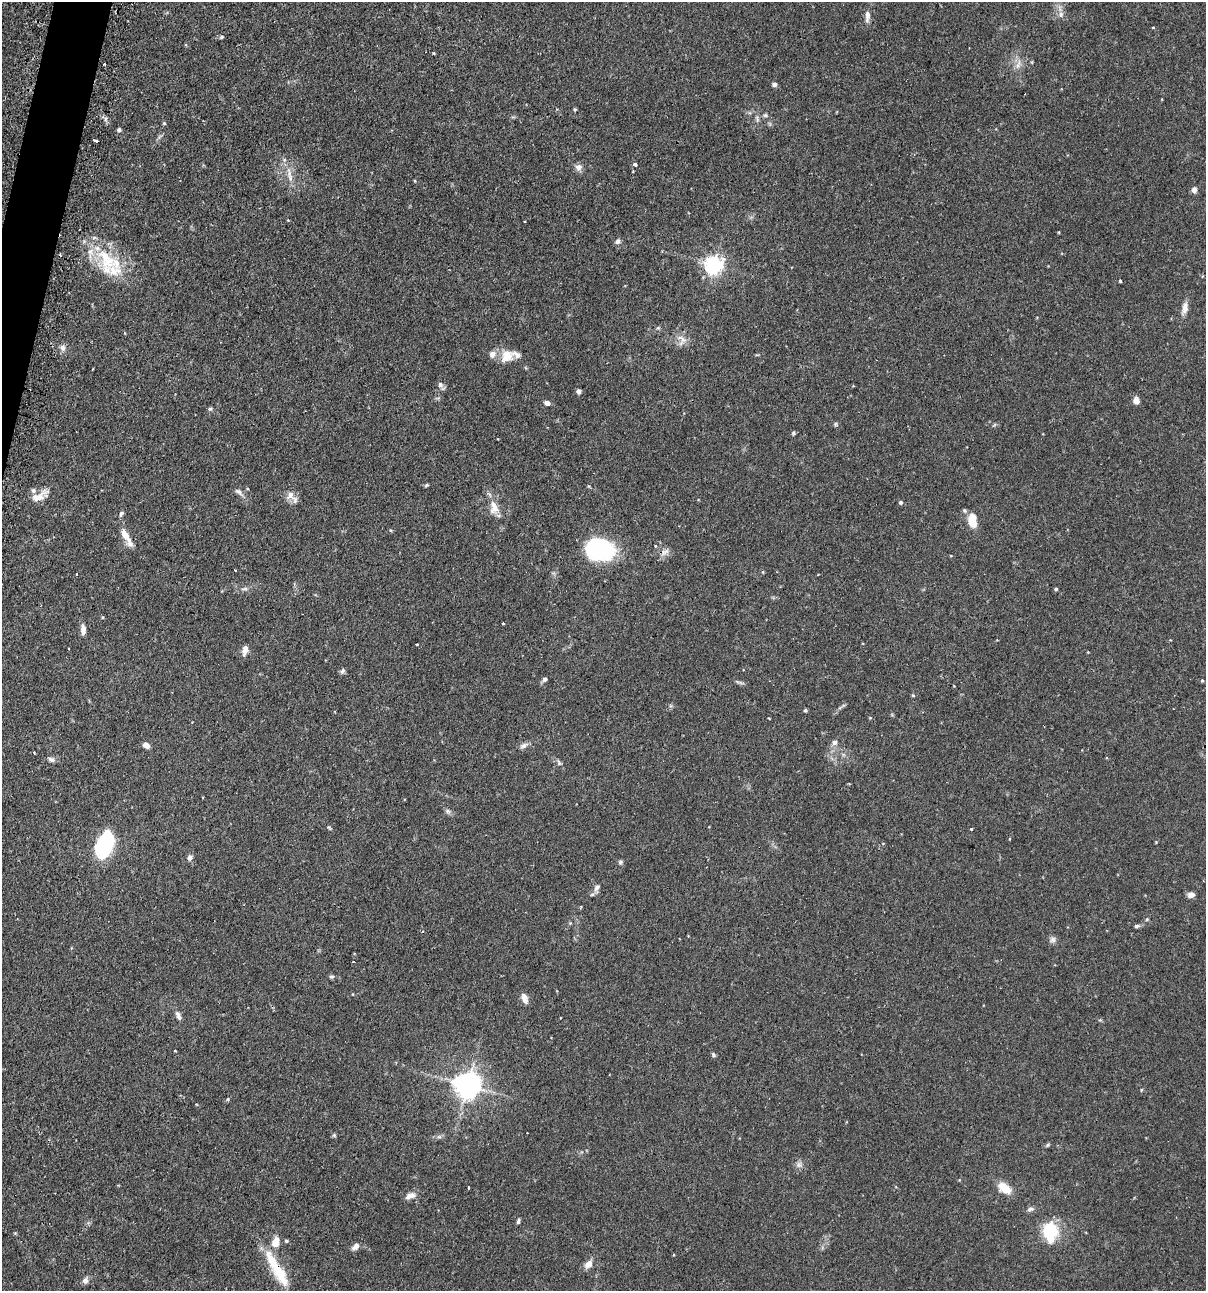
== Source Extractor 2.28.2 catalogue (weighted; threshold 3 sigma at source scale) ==
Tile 11 of 4 x 4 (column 3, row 3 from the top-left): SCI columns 2562-3765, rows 1325-2613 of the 5247 x 5227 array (HDU 1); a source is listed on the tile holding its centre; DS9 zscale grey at full resolution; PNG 1208 x 1293 px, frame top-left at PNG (2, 2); no overlay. Shown black and unused: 1% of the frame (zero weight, under 2 of 3 exposures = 4% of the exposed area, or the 3 px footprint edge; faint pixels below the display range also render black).
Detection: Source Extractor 2.28.2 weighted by HDU 2 'WHT'; one run over the whole footprint, this tile lists its part. Background 0.115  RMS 0.0055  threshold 0.0248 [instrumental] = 3 sigma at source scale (4.5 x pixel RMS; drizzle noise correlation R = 1.50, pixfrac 1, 0.05/0.05 arcsec/px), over >= 5 px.
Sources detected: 129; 5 cosmic-ray / hot-pixel residue — not listed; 11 inside a brighter listed object's ellipse — not listed separately; the other 113 listed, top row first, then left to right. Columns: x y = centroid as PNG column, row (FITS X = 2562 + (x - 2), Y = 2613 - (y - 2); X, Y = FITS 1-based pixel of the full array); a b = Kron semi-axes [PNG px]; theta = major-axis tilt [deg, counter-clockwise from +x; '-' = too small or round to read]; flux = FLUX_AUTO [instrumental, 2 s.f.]
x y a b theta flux
1061 14 9 7 62 2
867 16 18 6 87 2.9
1153 27 4 2 - 0.38
221 37 6 4 28 0.77
434 53 4 3 - 0.4
1032 62 5 3 - 0.5
104 64 3 2 - 0.45
1018 65 15 7 68 3.5
774 84 5 4 - 2
575 109 4 4 - 0.66
765 115 5 5 - 0.85
757 119 11 3 -85 1.2
164 123 4 4 - 0.71
119 130 5 4 - 1.4
96 141 4 3 - 2
635 164 5 4 - 1.4
578 167 9 9 - 2.5
633 171 3 2 - 0.45
289 173 17 6 -86 3.8
415 181 4 3 - 0.41
1194 190 7 5 -88 2.4
1059 232 4 3 - 0.42
618 241 8 7 - 1.7
90 252 12 9 81 4.8
713 265 7 6 - 230
115 271 42 18 -12 18
1120 281 3 3 - 0.63
1185 308 17 7 79 3.7
682 340 17 12 -86 4.5
63 348 9 8 - 2.1
506 356 18 15 46 7.8
92 369 3 2 - 0.5
440 385 8 7 - 1.6
579 391 5 5 - 1.7
1136 401 7 7 - 3.1
547 403 6 5 - 2.1
210 409 6 4 2 0.78
835 424 5 5 - 0.77
793 433 5 5 - 0.83
426 485 5 4 - 0.71
238 492 12 6 -40 2
290 495 14 10 -50 4.2
39 496 24 9 27 6.7
901 502 4 4 - 1.2
494 507 18 11 -82 6.6
964 510 6 6 - 0.91
121 514 7 5 73 1.2
973 523 9 8 - 5.6
390 530 4 4 - 0.6
125 535 21 8 -60 6
655 546 3 3 - 0.57
600 548 24 18 -15 67
664 552 13 8 23 3.1
235 570 2 2 - 0.44
763 572 5 3 - 0.51
244 589 11 4 5 1.4
1056 589 4 4 - 0.68
103 617 4 4 - 0.52
503 623 3 3 - 0.47
83 629 13 6 -89 3
417 644 3 3 - 1.1
245 650 13 7 76 2.8
342 671 9 5 54 1.1
545 679 6 6 - 1.4
1202 680 4 4 - 0.58
739 682 14 3 -18 1
913 696 5 3 - 0.51
805 710 4 4 - 0.9
769 718 3 2 - 0.57
870 718 5 4 - 0.5
834 742 7 7 - 1.8
146 745 6 5 - 3.7
524 746 12 6 25 2.2
51 759 9 6 -20 1.7
559 763 8 6 -63 1.2
448 811 9 6 -32 1.5
329 827 6 4 -52 0.65
971 829 3 3 - 1.2
1156 842 4 4 - 0.4
104 845 21 12 68 64
190 857 8 6 58 1.9
620 862 6 5 - 0.95
597 888 11 7 50 2.4
1191 895 8 6 2 2.5
1147 919 5 4 - 0.57
1137 926 8 5 8 1.2
1053 939 8 8 - 1.8
353 962 3 2 - 0.73
331 977 6 6 - 0.96
352 994 4 3 - 0.38
525 1000 9 9 - 2.7
178 1016 12 5 -63 2.4
175 1051 4 2 - 0.37
713 1055 5 5 - 0.98
467 1085 8 8 - 610
1141 1090 5 3 - 0.44
228 1099 5 3 - 0.57
334 1135 5 5 - 0.81
439 1137 7 4 0 1.2
1048 1145 6 4 37 0.74
799 1165 9 8 - 2
1004 1188 14 9 -36 9.8
410 1196 14 7 20 3.3
1030 1209 10 5 6 1.6
518 1221 7 4 75 1.1
1050 1232 16 12 89 29
15 1233 4 4 - 0.49
286 1241 5 4 - 0.8
275 1242 13 9 73 5.7
355 1247 11 6 41 2.6
588 1264 13 9 49 3.8
280 1273 33 14 -60 19
85 1280 8 7 - 2.1
Overlapping masked pixels (flux is a lower limit): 1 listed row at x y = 280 1273